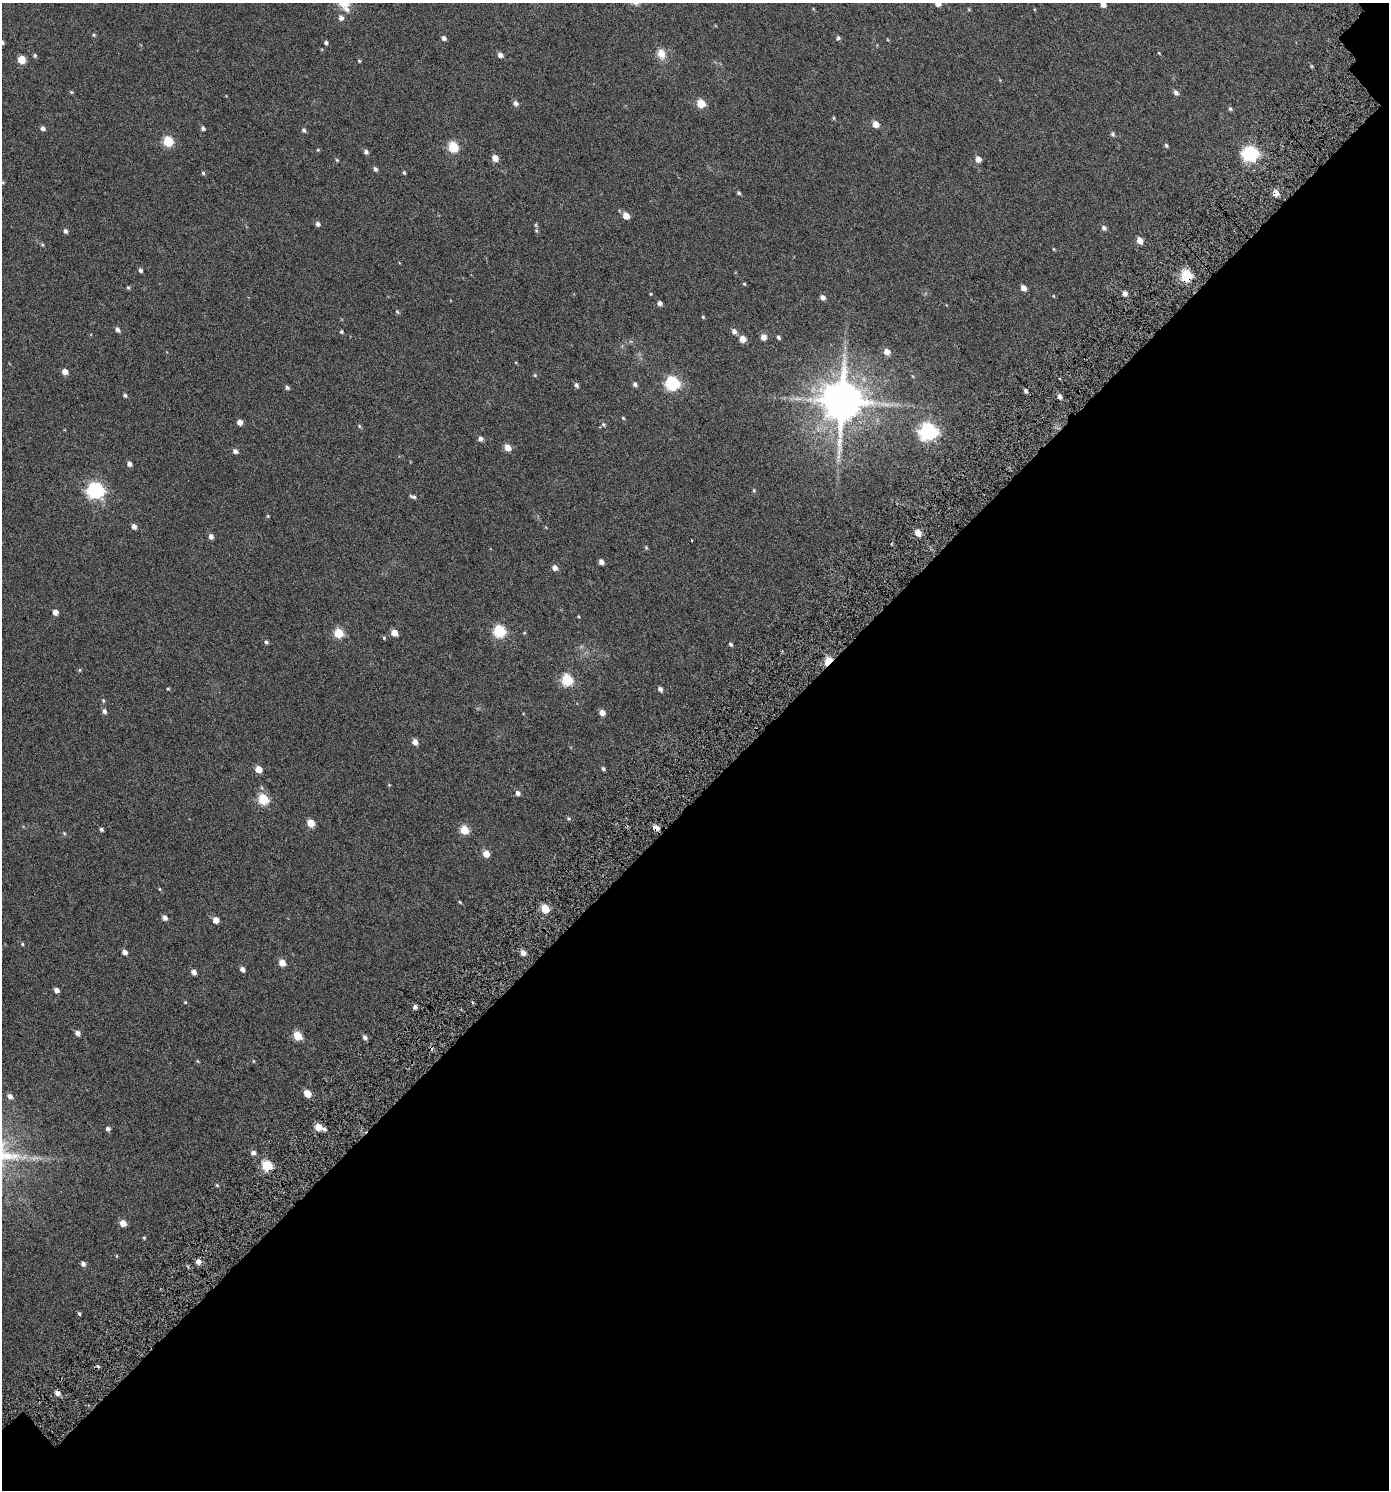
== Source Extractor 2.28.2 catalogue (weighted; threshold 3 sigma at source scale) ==
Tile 4 of 2 x 2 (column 2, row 2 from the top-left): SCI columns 1561-2947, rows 145-1632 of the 3261 x 3269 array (HDU 1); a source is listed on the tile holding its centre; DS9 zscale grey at full resolution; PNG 1391 x 1492 px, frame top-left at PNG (2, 3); no overlay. Shown black and unused: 47% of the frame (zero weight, under 3 of 6 exposures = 13% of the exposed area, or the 3 px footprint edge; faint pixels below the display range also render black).
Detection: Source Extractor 2.28.2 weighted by HDU 2 'WHT'; one run over the whole footprint, this tile lists its part. Background 0.0296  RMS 0.013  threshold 0.0536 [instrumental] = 3 sigma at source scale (4.09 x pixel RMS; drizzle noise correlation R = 1.36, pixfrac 0.8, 0.0396/0.0396 arcsec/px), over >= 5 px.
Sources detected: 161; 3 cosmic-ray / hot-pixel residue — not listed; the other 158 listed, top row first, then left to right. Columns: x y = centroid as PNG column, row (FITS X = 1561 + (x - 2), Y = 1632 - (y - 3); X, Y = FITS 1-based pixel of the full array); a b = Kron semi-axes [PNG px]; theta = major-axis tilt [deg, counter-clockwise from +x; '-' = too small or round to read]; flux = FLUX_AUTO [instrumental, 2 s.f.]
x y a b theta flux
938 3 5 5 - 10
1103 4 5 4 - 6.9
346 9 9 7 -17 5
341 18 6 5 - 4.4
94 35 5 4 - 1.2
444 38 5 4 - 3.8
838 38 5 4 - 2.2
326 43 4 4 - 2
1159 53 5 3 - 0.93
661 54 15 10 -81 10
35 55 5 5 - 1.7
500 55 5 4 - 5.9
22 60 5 5 - 27
359 61 4 3 - 1.1
1312 66 5 3 - 1.2
71 92 5 4 - 1.2
1176 93 6 5 - 3.7
515 103 5 5 - 4.8
701 103 5 5 - 34
1230 109 6 4 -74 1.7
834 118 5 3 - 1.1
875 124 5 4 - 14
43 129 5 5 - 3.6
203 129 5 4 - 2.4
304 130 5 4 - 2.6
1112 134 6 5 - 2.1
168 141 5 5 - 63
1166 145 6 4 -72 1.7
453 147 6 5 - 66
318 150 4 4 - 1
366 152 5 5 - 3.3
1250 154 6 6 - 250
495 158 5 5 - 10
978 159 5 4 - 8.4
337 160 5 4 - 1.3
375 169 5 4 - 2.9
203 173 5 4 - 1.5
404 173 5 3 - 1.4
3 182 4 4 - 1.2
739 193 5 4 - 1.8
1276 193 5 4 - 13
626 216 5 4 - 13
318 224 6 5 - 3.3
536 225 7 5 -77 1.9
1104 228 6 5 - 3.2
65 231 6 4 -63 2.8
1140 240 5 5 - 11
42 245 5 4 - 1.3
1054 249 5 3 - 0.97
140 270 5 4 - 2.4
1186 275 5 5 - 94
744 284 5 4 - 1.2
128 287 5 3 - 1.4
1023 288 5 4 - 7.2
1125 293 4 4 - 5.5
1054 296 4 3 - 0.8
823 297 6 5 - 4.4
660 303 5 4 - 4.1
397 312 5 4 - 1.5
703 317 4 4 - 1.1
117 330 6 5 - 3.4
734 331 6 5 - 4.1
342 332 4 4 - 1.6
763 337 5 5 - 8.4
778 337 5 4 - 2.1
742 339 5 5 - 12
887 352 6 5 - 8.6
65 372 5 4 - 9
535 375 5 4 - 1.3
672 383 6 6 - 180
635 384 6 5 - 3.1
576 385 6 5 - 2.8
287 387 5 4 - 2.7
1025 391 5 4 - 2.2
125 395 4 4 - 1.9
1059 396 5 5 - 3.9
841 401 12 11 - 4400
623 418 4 4 - 1.1
240 422 4 4 - 8.3
603 424 6 5 - 2.2
359 426 5 4 - 1.4
928 431 7 7 - 370
480 439 5 5 - 4.2
507 448 5 5 - 13
235 451 5 5 - 4
129 464 5 5 - 4.2
95 490 7 6 - 300
754 491 5 4 - 1.2
413 496 8 4 -20 2.7
268 516 4 4 - 1.1
134 526 5 4 - 4.8
918 533 5 5 - 13
211 537 5 4 - 5
646 548 5 5 - 1.3
601 562 4 4 - 5.4
555 568 5 5 - 6.5
55 612 4 4 - 8
499 631 6 6 - 110
339 633 5 5 - 52
394 633 5 4 - 15
524 633 5 3 - 0.93
384 638 5 5 - 1.3
266 642 5 4 - 2.1
731 644 5 4 - 2
828 661 5 4 - 48
79 670 5 3 - 1.1
567 680 6 5 - 89
168 689 4 4 - 1.1
660 689 5 4 - 3.8
103 701 6 4 -71 1.4
104 711 5 5 - 3.6
602 713 5 5 - 7.7
415 742 5 5 - 6.9
258 769 5 5 - 15
603 769 5 4 - 2
262 788 6 4 -70 1.4
518 793 6 5 - 3.9
263 799 6 5 - 71
568 818 5 4 - 1.6
311 823 5 5 - 21
656 828 5 4 - 9.9
101 830 4 4 - 2.1
464 830 5 5 - 39
64 833 5 4 - 1.2
486 854 5 4 - 16
160 889 5 3 - 0.99
460 902 4 3 - 1.1
545 909 5 5 - 36
165 918 6 5 - 4.2
216 920 5 5 - 9.3
22 944 5 4 - 1.2
125 952 5 4 - 5.4
523 953 5 5 - 6.2
282 963 5 5 - 13
242 969 5 4 - 4.9
194 972 5 4 - 5.7
56 990 4 4 - 5.3
185 1002 4 4 - 0.9
415 1007 5 5 - 3
77 1033 5 5 - 4.5
297 1036 5 5 - 32
365 1037 6 5 - 3.6
197 1061 5 3 - 1
253 1061 4 3 - 0.86
307 1093 5 5 - 21
10 1096 6 5 - 4.5
318 1127 5 5 - 15
108 1129 5 5 - 3.1
324 1129 6 4 -21 2.7
253 1153 5 5 - 3.8
267 1165 5 5 - 67
217 1185 4 4 - 1.2
123 1223 5 4 - 12
144 1238 4 4 - 1.1
198 1261 5 5 - 5.9
83 1264 5 4 - 3.6
79 1314 5 3 - 1.6
57 1393 5 5 - 5.7
Overlapping masked pixels (flux is a lower limit): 5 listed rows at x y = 1276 193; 1186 275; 828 661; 656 828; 267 1165
Isophote crosses this tile's border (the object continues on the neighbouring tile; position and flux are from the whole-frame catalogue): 2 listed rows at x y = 938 3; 1103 4